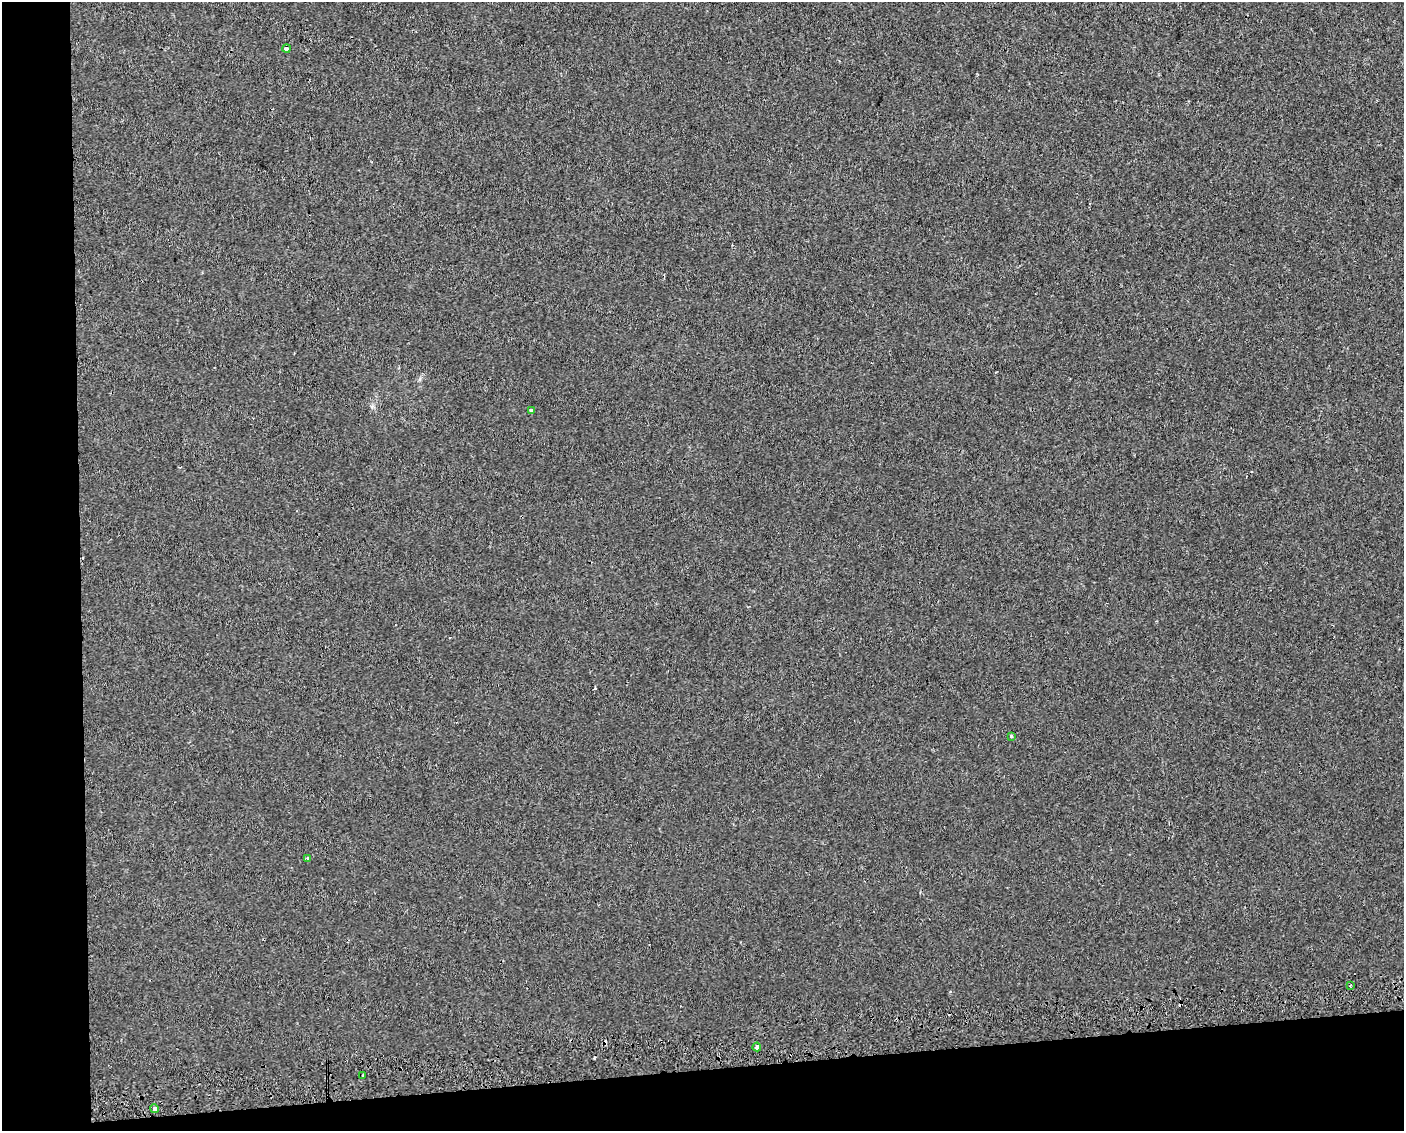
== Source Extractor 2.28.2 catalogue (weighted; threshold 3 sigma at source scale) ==
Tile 10 of 3 x 4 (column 1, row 4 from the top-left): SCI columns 48-1449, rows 41-1169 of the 4261 x 4599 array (HDU 1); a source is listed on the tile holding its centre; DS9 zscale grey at full resolution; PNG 1406 x 1133 px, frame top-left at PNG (2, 2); each listed source drawn as its Kron ellipse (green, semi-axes under 4 px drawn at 4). Shown black and unused: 11% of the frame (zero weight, under 2 of 3 exposures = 2% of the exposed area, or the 3 px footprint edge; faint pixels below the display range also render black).
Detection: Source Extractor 2.28.2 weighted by HDU 2 'WHT'; one run over the whole footprint, this tile lists its part. Background 8.95e-05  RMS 0.0035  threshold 0.0157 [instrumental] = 3 sigma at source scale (4.5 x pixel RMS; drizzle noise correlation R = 1.50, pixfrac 1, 0.0396/0.0396 arcsec/px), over >= 5 px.
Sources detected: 10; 2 cosmic-ray / hot-pixel residue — neither listed nor drawn; the other 8 listed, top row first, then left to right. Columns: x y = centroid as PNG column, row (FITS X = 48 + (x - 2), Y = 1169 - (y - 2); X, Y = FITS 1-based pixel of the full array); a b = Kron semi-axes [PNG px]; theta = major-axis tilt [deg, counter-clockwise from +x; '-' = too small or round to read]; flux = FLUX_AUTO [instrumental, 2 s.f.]
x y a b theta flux
287 49 4 3 - 7.2
531 410 3 3 - 10
1011 736 3 3 - 0.63
307 858 4 3 - 1.2
1350 985 3 2 - 0.49
757 1047 4 3 - 4.3
363 1075 3 2 - 0.37
155 1109 4 3 - 2.5